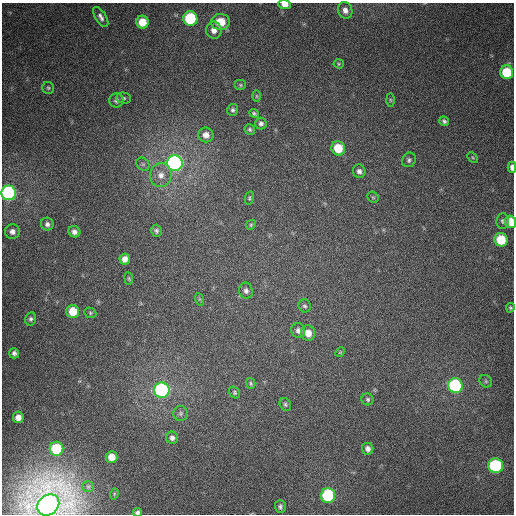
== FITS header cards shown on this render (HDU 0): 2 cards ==
NAXIS1  =                  512
NAXIS2  =                  512

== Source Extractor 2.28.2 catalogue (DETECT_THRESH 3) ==
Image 512 x 512 px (HDU 0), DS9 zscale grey, 1 PNG px = 1 image px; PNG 516 x 516 px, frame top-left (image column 1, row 512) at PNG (2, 3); each listed source drawn as its Kron ellipse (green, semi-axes under 4 px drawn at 4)
Background 382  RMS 9.6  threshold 28.7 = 3 sigma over >= 5 px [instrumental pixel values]
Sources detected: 73; all 73 listed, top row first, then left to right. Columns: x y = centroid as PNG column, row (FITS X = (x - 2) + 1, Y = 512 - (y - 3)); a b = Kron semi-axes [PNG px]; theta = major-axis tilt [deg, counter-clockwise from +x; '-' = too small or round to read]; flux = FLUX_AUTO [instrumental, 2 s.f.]
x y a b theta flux
285 5 6 4 -3 4700
345 10 8 7 - 4000
101 17 11 5 -58 2500
190 18 7 7 - 50000
142 22 6 6 - 12000
220 22 9 8 - 15000
214 30 8 8 - 4600
339 64 5 4 - 770
507 72 7 6 - 27000
241 85 6 5 - 1000
48 88 6 6 - 1100
256 96 6 4 -90 830
124 98 7 5 -2 1300
116 100 7 7 - 1800
390 100 6 4 -88 860
233 110 6 5 - 1500
254 113 5 4 - 1100
444 121 5 4 - 1400
261 123 6 5 - 1900
250 129 5 5 - 1200
206 135 7 7 - 4400
338 148 7 6 - 19000
473 157 6 4 -44 760
409 160 7 6 - 1700
175 163 8 7 - 210000
143 164 7 6 - 1700
512 167 5 3 - 2800
359 171 7 6 - 2300
161 175 12 10 87 6300
9 193 7 7 - 140000
373 197 6 5 - 840
249 198 7 4 78 910
502 221 8 6 83 1500
511 222 6 5 - 12000
47 224 6 6 - 2100
251 225 5 4 - 890
12 231 7 7 - 3000
156 231 6 5 - 1400
74 232 6 5 - 2800
501 240 7 6 - 25000
125 259 5 5 - 4200
129 278 6 3 -81 690
246 291 8 6 -78 2300
199 299 6 4 -71 870
305 306 6 6 - 1400
510 308 5 4 - 950
73 311 6 6 - 13000
90 313 6 5 - 950
31 319 6 5 - 1500
298 330 7 7 - 2700
308 333 8 7 - 7100
340 352 5 4 - 700
14 353 5 5 - 2000
486 381 7 5 -46 1300
251 383 5 4 - 990
455 386 7 7 - 100000
162 390 7 7 - 150000
235 393 6 5 - 1100
368 399 6 6 - 1200
285 404 7 5 -60 1300
181 413 7 7 - 1600
18 417 6 5 - 4800
172 438 6 6 - 2400
56 449 7 7 - 35000
368 449 6 5 - 2700
112 457 6 6 - 7800
496 466 7 7 - 73000
88 487 6 5 - 1200
114 494 6 3 73 660
328 496 7 7 - 69000
48 505 12 9 39 890000
280 507 6 5 - 1600
138 512 4 4 - 2100
At the frame edge (FLAGS 8, measured only in part): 6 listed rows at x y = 285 5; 512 167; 9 193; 511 222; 48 505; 138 512